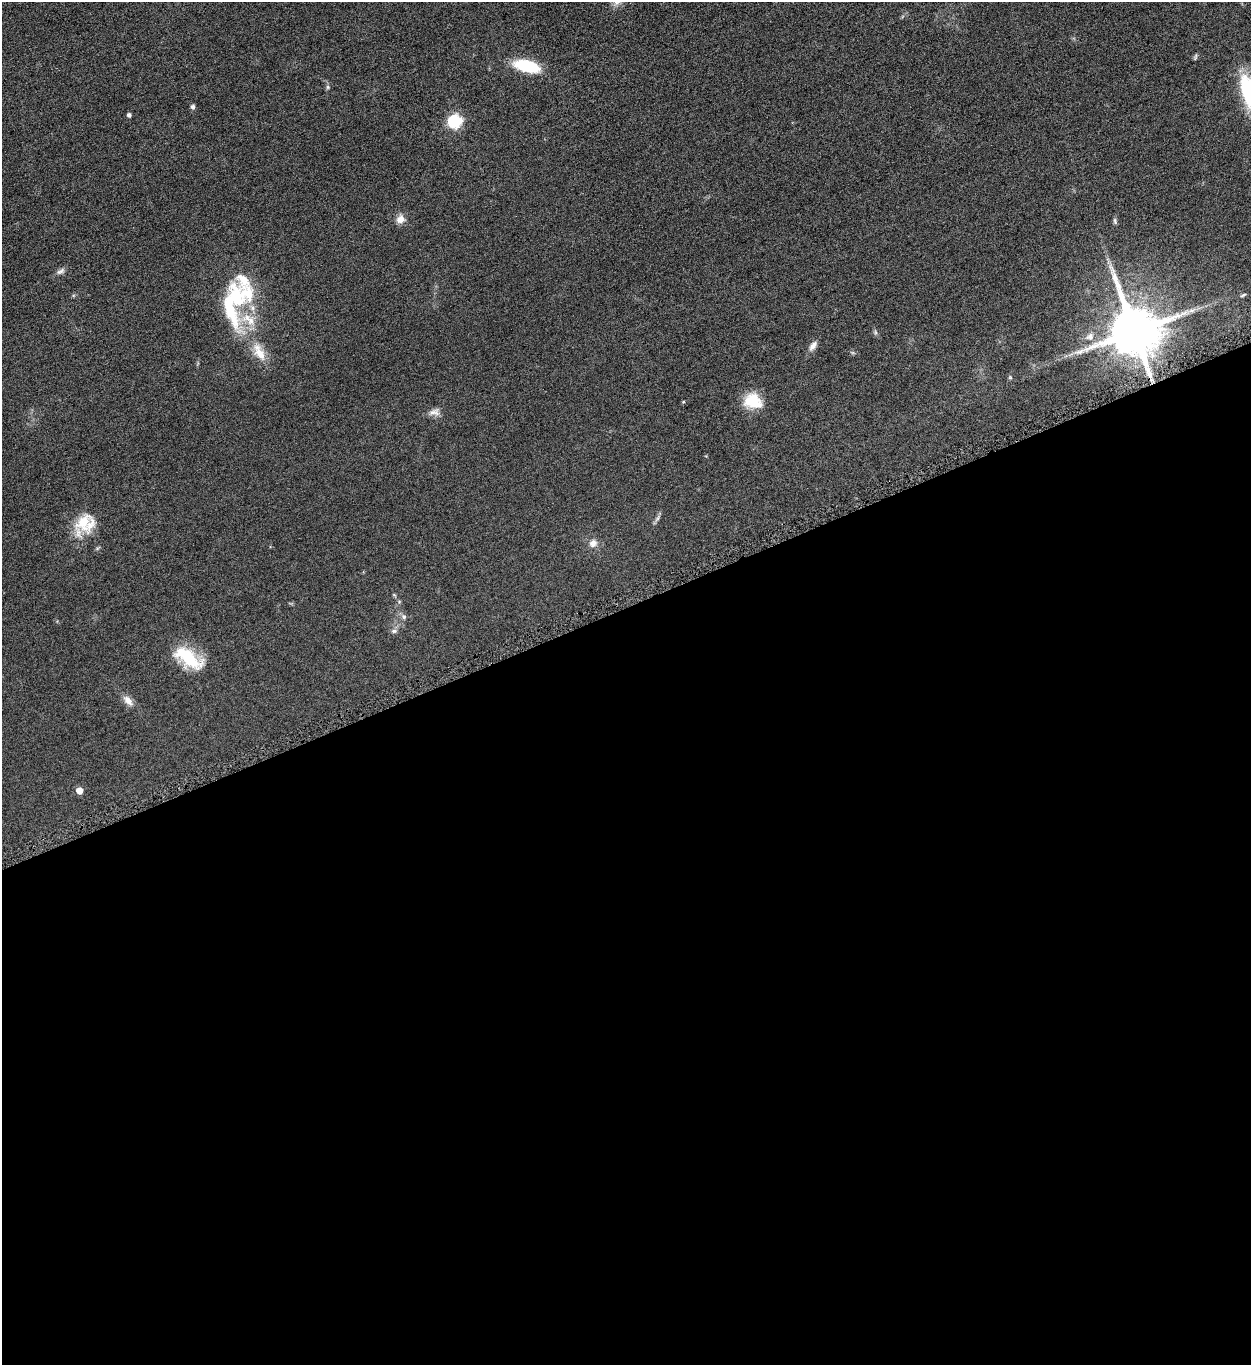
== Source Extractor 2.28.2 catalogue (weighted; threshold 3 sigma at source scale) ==
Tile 15 of 4 x 4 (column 3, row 4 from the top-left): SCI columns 2662-3910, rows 7-1369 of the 5451 x 5466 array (HDU 1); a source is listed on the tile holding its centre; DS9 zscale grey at full resolution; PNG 1253 x 1367 px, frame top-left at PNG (2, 2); no overlay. Shown black and unused: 56% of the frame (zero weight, under 4 of 8 exposures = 1% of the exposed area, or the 3 px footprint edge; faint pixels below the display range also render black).
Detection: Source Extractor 2.28.2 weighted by HDU 2 'WHT'; one run over the whole footprint, this tile lists its part. Background 0.0847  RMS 0.0079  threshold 0.0324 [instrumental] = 3 sigma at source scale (4.09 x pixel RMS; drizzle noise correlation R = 1.36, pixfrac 0.8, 0.05/0.05 arcsec/px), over >= 5 px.
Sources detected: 32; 3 inside a brighter listed object's ellipse — not listed separately; the other 29 listed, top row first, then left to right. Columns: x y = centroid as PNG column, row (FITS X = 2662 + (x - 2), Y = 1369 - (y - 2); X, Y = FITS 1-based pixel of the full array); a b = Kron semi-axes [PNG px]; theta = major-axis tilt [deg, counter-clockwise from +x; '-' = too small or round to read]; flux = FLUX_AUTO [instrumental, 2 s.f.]
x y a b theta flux
1195 57 10 3 75 0.99
527 66 22 9 -14 40
328 87 6 4 -90 1.1
193 107 5 5 - 1.9
129 115 4 4 - 1.9
455 122 6 6 - 110
400 219 11 10 - 5.2
1115 221 9 4 -79 1.3
60 271 12 6 25 2.5
1243 295 9 4 26 1.2
233 304 66 30 80 61
1192 311 11 6 20 3.3
1134 331 15 14 - 4100
875 332 6 4 -71 1.2
1090 337 12 9 38 4.4
813 346 14 7 55 4
259 352 28 12 -59 13
1010 377 5 5 - 0.88
753 401 21 16 -18 20
683 402 4 4 - 0.71
435 412 15 9 5 4.3
658 518 7 4 71 1.5
83 523 27 18 55 22
593 543 11 9 30 4.5
404 616 7 6 - 1.9
394 631 8 6 0 1.9
188 658 38 17 -34 32
128 700 16 9 -48 5
79 790 5 5 - 8.5
Overlapping masked pixels (flux is a lower limit): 1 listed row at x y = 1134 331